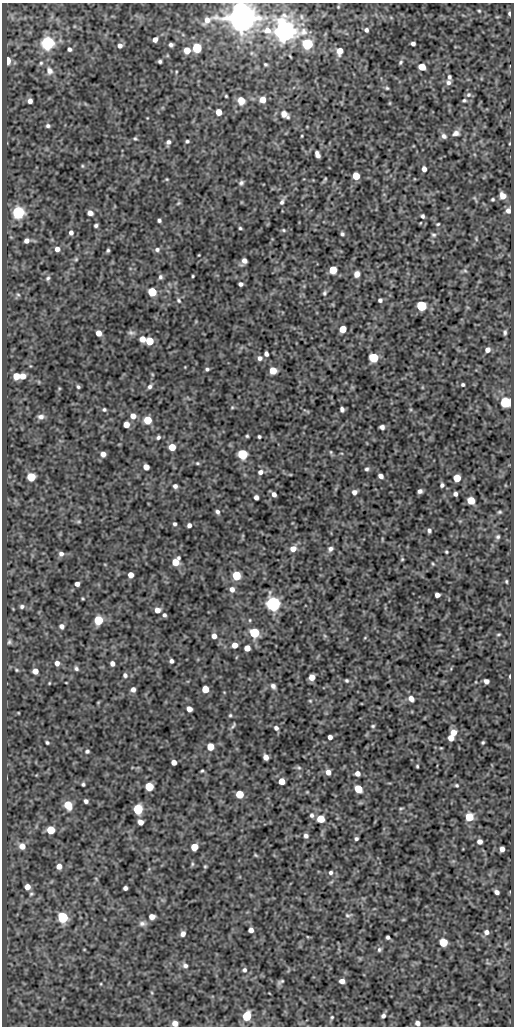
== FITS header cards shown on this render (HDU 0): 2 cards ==
NAXIS1  =                  512
NAXIS2  =                 1024

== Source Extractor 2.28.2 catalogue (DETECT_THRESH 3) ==
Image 512 x 1024 px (HDU 0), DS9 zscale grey, 1 PNG px = 1 image px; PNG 516 x 1028 px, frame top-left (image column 1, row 1024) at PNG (2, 3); no overlay
Background 90.9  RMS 0.58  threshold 1.75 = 3 sigma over >= 5 px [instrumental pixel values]
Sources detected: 265; all 265 listed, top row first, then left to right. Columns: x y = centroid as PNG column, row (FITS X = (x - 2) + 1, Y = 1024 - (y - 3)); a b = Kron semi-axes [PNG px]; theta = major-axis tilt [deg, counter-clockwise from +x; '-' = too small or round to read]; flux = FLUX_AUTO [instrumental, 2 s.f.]
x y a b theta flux
338 7 4 3 - 29
479 11 4 3 - 41
509 13 4 3 - 79
241 18 8 7 - 93000
207 20 9 7 52 240
267 30 11 9 -14 360
366 30 4 4 - 94
284 32 7 7 - 43000
155 39 5 4 - 190
48 43 6 6 - 9300
413 43 4 4 - 110
307 44 6 5 - 4000
120 45 6 5 - 140
171 45 4 4 - 94
197 48 5 5 - 2200
69 49 4 4 - 94
187 50 5 5 - 510
340 51 7 6 - 340
7 60 5 3 - 940
160 61 4 3 - 70
400 62 6 4 44 59
41 63 5 5 - 55
265 64 3 3 - 49
422 67 5 5 - 660
49 71 11 8 -74 220
176 72 5 3 - 34
449 77 5 4 - 72
448 83 6 6 - 120
387 88 5 4 - 53
468 95 7 6 - 97
226 96 3 3 - 39
241 100 7 7 - 460
263 100 6 6 - 380
464 100 5 4 - 57
30 101 4 4 - 160
390 103 5 3 - 33
219 112 5 5 - 440
284 114 10 6 -39 260
48 126 5 5 - 81
456 133 9 7 13 170
302 136 3 2 - 33
444 136 7 6 - 130
135 138 5 4 - 55
187 141 4 3 - 65
168 142 7 5 70 120
317 155 7 4 -66 170
82 166 5 5 - 46
424 169 5 4 - 170
356 176 5 5 - 830
167 179 4 4 - 36
325 179 7 2 55 50
241 183 7 6 - 97
503 196 7 6 - 340
493 199 4 4 - 52
282 202 9 6 71 130
178 203 6 5 - 56
508 210 7 6 - 180
18 212 6 6 - 6400
90 213 6 6 - 190
423 216 5 4 - 77
159 220 4 3 - 79
438 224 5 4 - 44
96 225 4 3 - 77
240 228 3 3 - 50
284 230 5 4 - 53
71 232 6 5 - 140
342 234 4 4 - 71
433 235 6 5 - 77
476 239 7 3 -69 49
26 241 5 5 - 180
57 249 6 5 - 220
157 249 7 6 - 110
108 250 4 3 - 64
199 255 3 2 - 29
76 259 5 5 - 54
244 261 5 4 - 180
333 270 5 5 - 930
465 271 7 4 -2 65
357 274 6 5 - 270
193 276 3 2 - 38
160 277 7 6 - 100
48 278 7 5 62 84
240 284 4 4 - 110
152 292 5 5 - 1400
324 293 7 5 79 77
18 295 6 5 - 72
179 300 7 5 -48 84
380 300 4 4 - 96
421 306 6 5 - 2800
343 329 5 5 - 660
505 332 7 4 86 88
99 333 5 5 - 290
131 333 10 6 -3 120
142 339 6 6 - 320
149 341 5 5 - 940
488 350 6 6 - 190
266 354 5 4 - 120
260 358 7 6 - 140
373 358 5 5 - 2300
207 369 5 4 - 72
273 371 5 5 - 770
152 374 5 3 - 39
16 376 5 5 - 600
23 376 5 5 - 350
463 385 3 3 - 65
78 387 4 3 - 62
150 387 7 5 48 110
505 402 6 6 - 3800
232 407 5 5 - 49
104 409 5 4 - 63
342 409 5 4 - 100
133 416 6 6 - 280
41 417 8 6 0 150
147 420 5 5 - 1000
126 424 5 5 - 370
382 427 5 4 - 140
247 436 4 4 - 51
158 437 5 4 - 84
259 437 3 3 - 62
172 447 5 5 - 600
331 452 5 5 - 48
103 454 5 4 - 220
242 454 6 5 - 2700
197 463 6 4 -1 57
146 467 5 5 - 320
367 469 5 5 - 77
260 472 7 6 - 150
381 476 5 4 - 160
31 477 5 5 - 1200
457 478 5 5 - 740
442 485 4 3 - 86
175 486 5 4 - 120
420 491 5 4 - 120
354 492 5 5 - 160
274 494 5 4 - 170
455 494 4 4 - 110
256 497 4 4 - 150
471 501 6 5 - 680
217 512 6 5 - 100
499 512 5 3 - 53
78 521 6 4 1 54
175 524 4 3 - 77
189 525 4 4 - 120
429 530 5 4 - 83
498 537 6 5 - 74
293 549 7 6 - 290
330 549 7 6 - 120
446 552 3 3 - 44
61 554 7 6 - 130
402 559 5 4 - 43
176 562 7 5 54 680
433 564 4 3 - 39
131 575 5 4 - 300
236 575 5 5 - 1600
506 581 4 3 - 44
77 584 4 4 - 170
232 589 6 6 - 190
437 595 5 4 - 170
83 598 4 2 - 36
273 604 6 6 - 13000
22 606 5 5 - 89
157 610 5 5 - 270
164 615 4 4 - 85
98 620 5 5 - 1800
250 620 5 4 - 43
61 626 6 5 - 120
254 633 6 5 - 2500
498 634 5 3 - 44
214 636 6 5 - 210
325 636 6 4 -44 57
365 637 5 3 - 31
9 642 6 4 74 67
234 645 5 5 - 320
247 648 5 5 - 330
171 661 4 4 - 100
57 663 5 5 - 200
112 663 4 4 - 160
76 668 6 5 - 82
17 670 4 4 - 40
35 671 5 5 - 320
125 675 6 6 - 99
510 676 5 2 - 47
312 677 5 5 - 400
347 680 4 3 - 59
486 681 5 4 - 160
49 683 3 3 - 31
66 683 3 2 - 22
273 686 6 5 - 130
133 689 5 4 - 160
205 689 5 5 - 670
411 698 6 5 - 240
310 701 4 4 - 41
98 702 5 3 - 31
189 709 5 4 - 270
230 715 4 4 - 50
233 726 10 4 57 82
373 726 5 4 - 49
276 728 6 5 - 120
453 732 6 6 - 330
330 737 4 4 - 160
451 738 5 5 - 290
47 742 4 3 - 58
483 742 4 3 - 49
210 747 5 5 - 750
87 751 6 5 - 77
266 757 5 4 - 250
174 762 5 4 - 250
417 766 3 3 - 46
299 768 7 5 -18 74
202 771 3 2 - 42
328 772 6 5 - 230
357 773 5 5 - 200
282 781 5 5 - 490
83 784 4 3 - 65
457 785 5 4 - 52
149 786 5 5 - 1400
358 789 6 5 - 920
307 792 4 4 - 34
239 794 5 5 - 1200
86 801 4 4 - 110
68 805 6 5 - 1100
401 808 6 3 19 42
138 809 6 5 - 2600
312 815 7 6 - 100
469 817 5 5 - 1000
320 819 5 5 - 840
141 822 5 4 - 230
51 830 5 5 - 1200
306 836 6 5 - 130
356 838 4 3 - 73
479 841 5 5 - 170
22 846 7 6 - 340
194 847 5 5 - 680
502 849 5 4 - 200
256 855 5 4 - 47
192 864 6 5 - 57
59 866 6 6 - 240
205 866 4 4 - 42
331 873 5 5 - 83
27 887 5 5 - 290
125 888 4 4 - 120
497 892 5 4 - 140
31 894 6 4 16 58
348 915 9 5 -5 86
62 917 6 5 - 3700
152 917 5 5 - 260
142 923 10 7 0 150
251 930 4 4 - 180
486 932 6 5 - 150
183 934 6 5 - 180
388 937 4 4 - 84
443 942 5 5 - 1100
84 949 5 3 - 29
379 950 6 5 - 80
185 966 7 6 - 130
244 970 6 6 - 95
342 981 5 4 - 250
280 982 7 3 33 75
101 984 5 3 - 34
152 993 5 3 - 41
247 1016 6 5 - 1700
383 1016 5 4 - 110
332 1017 5 4 - 49
175 1023 5 5 - 270
417 1023 5 5 - 150
At the frame edge (FLAGS 8, measured only in part): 3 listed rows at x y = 241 18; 175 1023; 417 1023